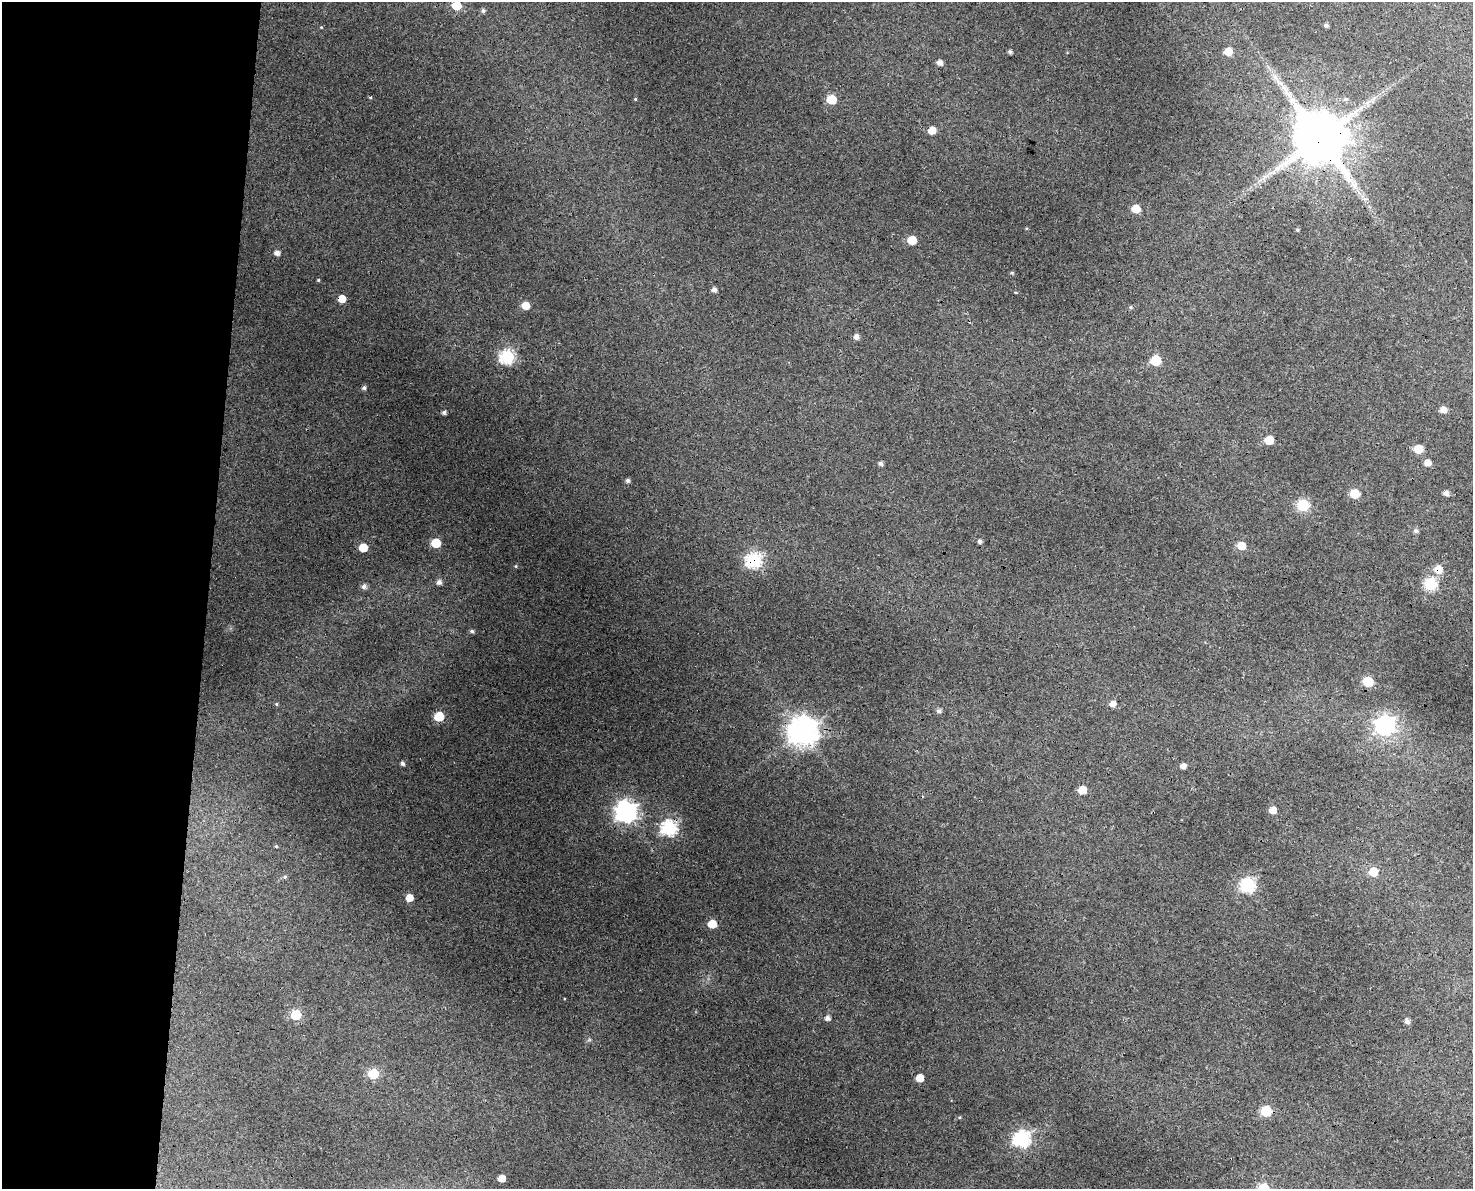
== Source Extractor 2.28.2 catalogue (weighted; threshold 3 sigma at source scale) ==
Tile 4 of 3 x 4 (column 1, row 2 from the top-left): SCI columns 344-1814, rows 2383-3569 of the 5041 x 4776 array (HDU 1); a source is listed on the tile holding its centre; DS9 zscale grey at full resolution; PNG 1475 x 1191 px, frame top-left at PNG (2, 2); no overlay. Shown black and unused: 14% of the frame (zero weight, under 3 of 4 exposures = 5% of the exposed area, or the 3 px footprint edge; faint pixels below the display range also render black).
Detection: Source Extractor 2.28.2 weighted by HDU 2 'WHT'; one run over the whole footprint, this tile lists its part. Background 0.0285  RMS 0.0044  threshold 0.0196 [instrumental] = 3 sigma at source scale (4.5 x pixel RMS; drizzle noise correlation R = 1.50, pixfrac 1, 0.0396/0.0396 arcsec/px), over >= 5 px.
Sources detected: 77; all 77 listed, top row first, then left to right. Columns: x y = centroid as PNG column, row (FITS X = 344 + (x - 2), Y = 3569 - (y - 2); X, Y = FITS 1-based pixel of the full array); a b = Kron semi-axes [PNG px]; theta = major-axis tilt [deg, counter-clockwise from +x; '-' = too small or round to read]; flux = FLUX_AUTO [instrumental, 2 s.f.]
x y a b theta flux
456 5 6 6 - 15
483 11 6 5 - 0.95
1326 25 5 4 - 0.97
1228 51 6 5 - 6.5
1010 52 4 4 - 0.83
940 62 5 5 - 2.2
370 97 4 3 - 0.57
635 99 4 4 - 0.39
831 99 6 6 - 18
1346 99 7 5 13 0.99
932 130 6 6 - 5.3
1319 137 15 13 -44 3300
1136 209 6 5 - 8.8
1297 230 4 4 - 0.5
912 240 6 5 - 13
277 253 5 5 - 2.1
1012 273 5 4 - 0.54
318 280 4 4 - 0.42
714 290 5 4 - 1.8
342 299 5 5 - 7
525 305 5 5 - 7.3
1130 307 5 5 - 0.62
856 336 6 5 - 1.8
507 356 7 6 - 73
1155 360 6 6 - 18
364 388 5 4 - 1.1
1443 410 6 5 - 3.4
444 412 4 4 - 1.2
1269 440 6 5 - 11
1418 449 6 6 - 10
880 463 5 5 - 1.2
1427 463 6 5 - 3.4
628 480 5 5 - 1.1
1355 493 6 6 - 14
1446 493 5 5 - 1.9
1303 505 6 6 - 36
1415 531 6 5 - 1.2
980 541 5 4 - 1.2
436 543 6 6 - 17
1241 546 6 5 - 7.6
363 547 6 5 - 10
754 560 7 7 - 69
516 566 5 3 - 0.4
1438 569 7 7 - 5.6
439 582 6 6 - 1.8
1430 584 6 6 - 51
364 586 6 5 - 1.6
472 631 5 5 - 0.97
1368 681 6 6 - 18
276 704 5 3 - 0.47
1113 704 6 5 - 2.7
939 711 6 5 - 1.2
439 716 6 6 - 17
1385 725 8 8 - 160
803 731 10 9 - 600
402 763 5 4 - 1.1
1183 766 5 4 - 2.5
1082 790 6 5 - 8.5
1273 810 5 5 - 4.9
626 812 9 8 - 220
669 828 7 7 - 87
276 846 4 4 - 0.43
1373 872 6 6 - 9.8
285 877 5 5 - 0.67
1248 885 7 7 - 81
409 898 5 5 - 5.8
712 924 6 5 - 9.9
296 1015 6 6 - 20
827 1018 5 5 - 1.8
1407 1021 6 5 - 1.6
373 1074 6 6 - 23
920 1078 5 5 - 6.5
1266 1111 6 6 - 26
959 1117 4 3 - 0.42
1022 1139 7 7 - 110
502 1178 5 5 - 5.1
1263 1188 6 6 - 25
Overlapping masked pixels (flux is a lower limit): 6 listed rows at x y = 1319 137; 342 299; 754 560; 1438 569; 626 812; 669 828
Isophote crosses this tile's border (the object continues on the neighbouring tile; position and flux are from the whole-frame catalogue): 2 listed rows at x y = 456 5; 1263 1188